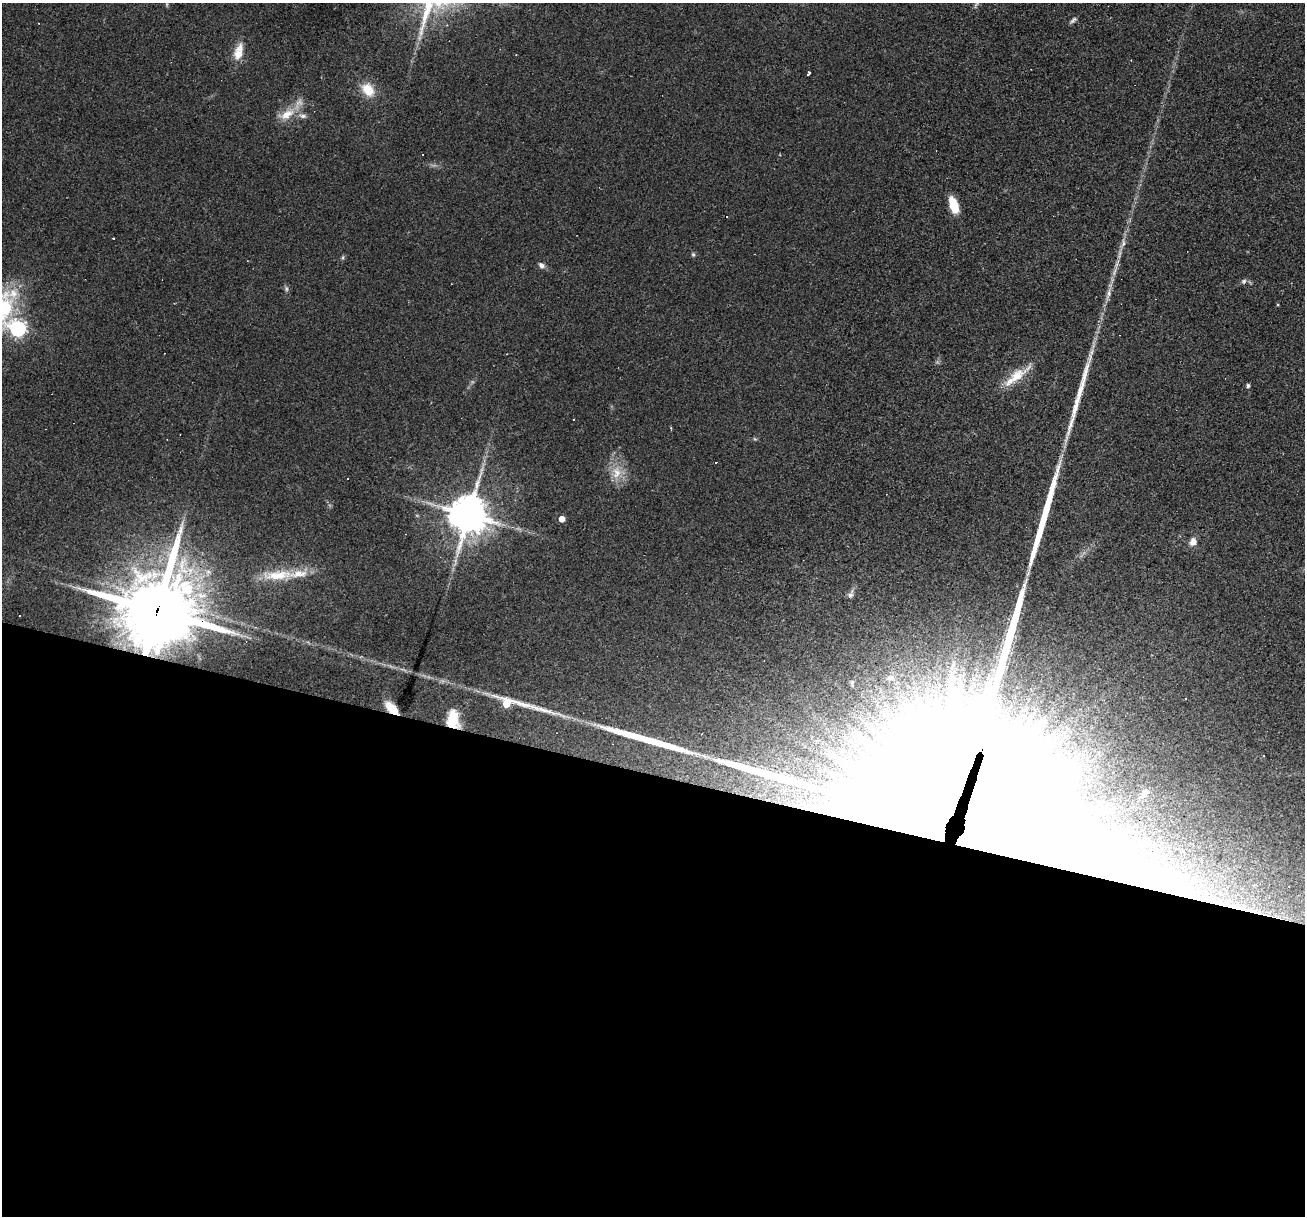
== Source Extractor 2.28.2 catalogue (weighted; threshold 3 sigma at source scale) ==
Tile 14 of 4 x 4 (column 2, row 4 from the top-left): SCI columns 1305-2607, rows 252-1465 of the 5214 x 5234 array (HDU 1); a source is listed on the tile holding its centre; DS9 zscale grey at full resolution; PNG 1307 x 1218 px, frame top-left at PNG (2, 3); no overlay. Shown black and unused: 36% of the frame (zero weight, under 2 of 3 exposures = <1% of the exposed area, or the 3 px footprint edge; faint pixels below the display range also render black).
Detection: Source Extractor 2.28.2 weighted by HDU 2 'WHT'; one run over the whole footprint, this tile lists its part. Background 0.0335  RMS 0.0061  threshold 0.0272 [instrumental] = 3 sigma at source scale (4.5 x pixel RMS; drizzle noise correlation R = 1.50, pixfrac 1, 0.05/0.05 arcsec/px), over >= 5 px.
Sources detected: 63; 3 too faint to see at this stretch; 5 inside a brighter object's white glare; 11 cosmic-ray / hot-pixel residue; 3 long thin detections or spike segments (spike, bleed or trail) — not listed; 4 inside a brighter listed object's ellipse — not listed separately; the other 37 listed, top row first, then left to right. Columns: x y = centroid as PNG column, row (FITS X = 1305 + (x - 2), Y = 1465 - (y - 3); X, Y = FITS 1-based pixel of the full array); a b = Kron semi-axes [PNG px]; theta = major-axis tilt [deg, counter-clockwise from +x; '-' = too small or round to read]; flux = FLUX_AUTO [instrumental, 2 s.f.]
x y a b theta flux
977 3 11 5 58 1.9
1073 20 11 5 41 1.6
238 52 24 11 76 9.9
516 55 3 2 - 0.35
809 73 5 3 - 1.8
368 90 14 11 -52 14
287 114 25 12 28 11
954 205 18 8 -71 12
1123 243 16 7 74 4.1
693 254 6 5 - 1
343 258 7 4 71 0.98
541 265 8 6 -46 2.5
1244 281 7 6 - 1.6
286 288 8 5 -75 1.4
1108 294 26 5 75 6.1
18 329 7 6 - 190
1017 376 38 12 39 15
1248 386 5 4 - 1.2
671 428 3 3 - 0.64
755 439 6 4 -43 0.74
616 472 21 14 85 12
469 514 13 12 - 1500
417 516 6 3 -20 0.67
562 519 4 4 - 8
1193 542 10 8 65 4
208 572 8 8 - 3
278 575 49 14 3 23
850 594 13 7 64 2.3
157 610 28 27 - 4000
890 678 8 6 20 1.9
852 683 7 4 -88 0.9
514 704 82 12 -11 38
392 708 15 7 -44 12
452 722 19 14 -19 13
1264 755 3 2 - 0.51
1144 794 13 8 49 3.5
981 827 126 95 -54 24000
Overlapping masked pixels (flux is a lower limit): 4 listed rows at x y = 157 610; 392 708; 452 722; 981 827
Isophote crosses this tile's border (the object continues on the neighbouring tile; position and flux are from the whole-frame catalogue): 1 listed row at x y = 977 3